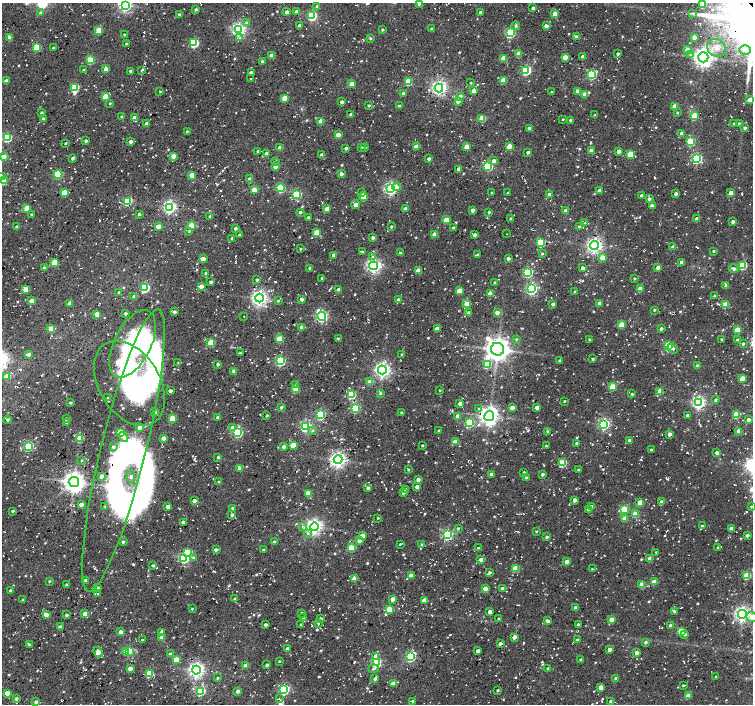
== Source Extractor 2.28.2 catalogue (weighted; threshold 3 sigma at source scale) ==
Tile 7 of 4 x 4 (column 3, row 2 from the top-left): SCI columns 3030-4530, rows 3029-4431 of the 6033 x 5992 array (HDU 1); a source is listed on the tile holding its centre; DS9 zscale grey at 2 x 2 block average (1 PNG px = mean of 2 x 2 image px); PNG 755 x 706 px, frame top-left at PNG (2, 3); each listed source drawn as its Kron ellipse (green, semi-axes under 4 px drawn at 4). Shown black and unused: <1% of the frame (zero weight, under 2 of 3 exposures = <1% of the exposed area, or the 3 px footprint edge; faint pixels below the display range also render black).
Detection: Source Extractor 2.28.2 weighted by HDU 2 'WHT'; one run over the whole footprint, this tile lists its part. Background 0.05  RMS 0.0081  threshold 0.0364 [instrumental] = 3 sigma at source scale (4.5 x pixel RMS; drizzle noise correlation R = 1.50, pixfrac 1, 0.0396/0.0396 arcsec/px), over >= 5 px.
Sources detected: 981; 7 inside a brighter object's white glare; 25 cosmic-ray / hot-pixel residue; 1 long thin detection or spike segment (spike, bleed or trail) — neither listed nor drawn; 2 coinciding with a brighter row at this scale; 3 inside a brighter listed object's ellipse — not listed separately; of the other 943, all 500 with FLUX_AUTO >= 1.86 (the completeness limit of this list) listed and drawn (443 fainter detections not listed), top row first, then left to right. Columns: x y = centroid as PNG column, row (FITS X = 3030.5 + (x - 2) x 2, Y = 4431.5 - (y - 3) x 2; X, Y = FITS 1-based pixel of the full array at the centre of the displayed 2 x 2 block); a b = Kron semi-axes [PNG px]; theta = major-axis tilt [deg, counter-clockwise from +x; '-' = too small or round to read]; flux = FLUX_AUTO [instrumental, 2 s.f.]
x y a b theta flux
419 4 3 3 - 4.7
125 5 4 4 - 460
702 5 3 3 - 38
317 6 3 3 - 4.6
533 8 2 2 - 6.1
196 9 2 2 - 3.7
287 12 2 2 - 8.9
297 12 3 3 - 16
41 13 4 3 - 3.4
480 13 2 2 - 5.4
693 13 4 2 - 1.9
179 14 2 2 - 2.7
555 14 3 3 - 22
312 16 4 3 - 170
246 23 4 3 - 3.7
299 26 3 2 - 8
516 26 4 3 - 3.7
546 26 3 3 - 8.8
382 29 2 2 - 3.2
431 29 3 2 - 3.6
99 30 3 3 - 49
239 30 4 4 - 470
510 33 4 3 - 160
124 35 2 2 - 2.6
576 37 3 3 - 9.2
694 37 3 3 - 12
10 38 3 3 - 21
239 38 3 2 - 2.2
370 38 3 3 - 2.7
194 43 3 3 - 120
126 44 2 2 - 3.1
37 47 3 3 - 78
53 48 2 2 - 5
717 48 10 8 -36 21
687 50 4 3 - 26
745 50 5 5 - 8
518 54 3 3 - 22
618 54 2 2 - 3.9
690 55 4 2 - 2.6
271 56 3 3 - 20
565 57 3 3 - 23
583 57 3 2 - 11
703 57 5 5 - 1100
503 58 3 3 - 27
90 60 3 3 - 67
262 61 3 3 - 3.9
106 69 3 3 - 14
84 70 3 2 - 3.1
142 70 4 2 - 2.2
526 70 4 3 - 150
131 71 3 2 - 5.4
251 73 2 2 - 7.9
592 74 4 3 - 130
251 79 2 2 - 2.6
503 80 3 3 - 42
6 81 2 2 - 11
408 81 3 3 - 63
471 83 2 2 - 2
352 84 3 3 - 24
75 88 4 3 - 89
439 88 4 4 - 580
473 90 3 3 - 11
160 91 2 2 - 1.9
578 91 3 3 - 9.3
551 92 2 2 - 2.3
403 93 3 2 - 4.7
585 94 3 3 - 22
105 96 3 3 - 39
460 96 3 3 - 6.5
284 98 3 3 - 35
750 99 3 3 - 16
458 101 3 3 - 10
342 102 2 2 - 7.4
110 103 3 2 - 1.9
369 105 2 2 - 3.1
399 106 2 2 - 3.1
675 106 3 3 - 24
677 112 3 2 - 2.3
41 113 2 2 - 4.1
351 114 2 2 - 7.2
595 115 2 2 - 1.9
694 116 3 3 - 54
122 117 3 2 - 3.5
134 118 4 3 - 15
482 118 3 3 - 35
43 119 3 2 - 7.8
563 119 2 2 - 1.9
570 120 2 2 - 3.4
321 121 3 3 - 18
739 123 3 2 - 2.3
147 124 2 2 - 9.1
734 124 2 2 - 2.6
529 128 2 2 - 5.9
745 128 3 2 - 4.8
187 131 2 2 - 2.1
682 134 3 3 - 11
338 135 3 3 - 17
7 138 3 3 - 120
86 141 3 2 - 4.4
690 141 3 3 - 110
130 142 2 2 - 6.6
66 143 2 2 - 2.2
509 146 3 3 - 22
361 147 2 2 - 2.9
416 147 3 3 - 17
466 147 3 3 - 27
280 148 3 2 - 11
346 148 2 2 - 5.7
365 148 2 2 - 1.9
591 151 4 3 - 8.3
619 151 3 3 - 10
258 152 3 2 - 3.8
528 152 3 2 - 4.2
267 153 3 3 - 6.3
630 154 3 3 - 61
322 155 3 3 - 5.5
173 156 3 3 - 16
3 157 3 3 - 24
73 158 3 2 - 4.8
697 158 4 3 - 190
429 159 2 2 - 5.7
494 161 3 3 - 14
275 162 2 2 - 2.7
275 166 3 3 - 19
488 166 4 4 - 140
459 169 3 2 - 11
58 174 4 3 - 110
341 174 3 3 - 7.2
192 175 3 3 - 28
2 176 3 3 - 2.3
250 179 3 3 - 6.8
4 180 3 3 - 33
396 187 4 4 - 8.9
281 188 4 3 - 99
391 189 4 4 - 370
254 190 3 3 - 29
599 191 3 3 - 10
64 192 3 3 - 34
362 192 3 3 - 2.3
492 193 2 2 - 2
508 193 3 2 - 1.9
731 193 3 3 - 19
297 194 3 3 - 120
549 194 3 3 - 4.3
676 194 2 2 - 6.9
642 196 3 2 - 10
363 197 3 3 - 43
649 199 3 3 - 4.3
128 201 3 3 - 110
355 204 4 3 - 10
652 206 3 3 - 11
170 207 4 4 - 380
27 208 3 3 - 36
327 209 3 3 - 28
405 209 2 2 - 8.7
472 210 2 2 - 9.7
565 211 3 3 - 12
300 212 2 2 - 4.3
489 212 2 2 - 3.2
31 214 3 3 - 2.2
139 214 2 2 - 4.1
210 217 2 2 - 4.8
308 217 2 2 - 3.4
511 219 3 3 - 3.3
697 219 3 2 - 15
446 220 3 3 - 37
733 222 3 3 - 5.9
585 223 3 3 - 2.2
191 225 3 3 - 48
158 226 3 3 - 19
391 226 2 2 - 3
17 227 3 3 - 4.5
453 227 2 2 - 2.5
579 227 3 3 - 2.1
235 228 2 2 - 5.2
189 231 4 3 - 1.9
316 232 3 3 - 33
434 234 3 3 - 22
506 234 2 2 - 2.4
239 235 3 2 - 2.6
474 235 2 2 - 6
373 237 2 2 - 5
232 238 4 2 - 2.1
541 243 3 3 - 86
594 245 4 4 - 620
673 247 3 3 - 7.9
300 249 3 3 - 2.3
713 251 2 2 - 2.9
362 252 2 2 - 2.2
400 253 3 2 - 3.1
542 254 3 3 - 2.4
333 255 3 2 - 7.2
478 255 3 2 - 4.4
373 256 4 4 - 3.8
508 258 2 2 - 6
602 258 3 3 - 29
203 259 3 3 - 18
55 262 3 3 - 53
682 262 3 3 - 10
743 265 3 3 - 110
374 266 4 4 - 520
658 267 3 3 - 8.8
44 268 3 2 - 5.2
310 268 3 2 - 5.5
583 268 3 2 - 9.1
734 269 4 3 - 5.6
418 270 3 3 - 23
528 272 4 3 - 150
206 273 2 2 - 4
322 278 2 2 - 3
634 278 2 2 - 2.3
257 280 3 2 - 3.6
211 282 2 2 - 4
495 282 2 2 - 2.8
201 286 3 3 - 13
726 286 3 3 - 9.8
145 288 4 3 - 160
26 289 3 3 - 27
532 289 4 4 - 260
640 289 3 3 - 21
339 290 4 3 - 7.5
459 291 3 3 - 24
119 292 3 2 - 3.4
575 292 3 2 - 2.8
490 293 3 3 - 17
714 296 2 2 - 2.2
134 297 2 2 - 8.7
259 298 4 4 - 660
302 299 3 2 - 6.3
398 300 3 3 - 3.6
32 301 3 3 - 21
278 301 3 2 - 2.1
69 303 3 2 - 11
599 303 3 3 - 9.8
467 304 3 3 - 44
553 304 3 2 - 5.3
726 305 3 3 - 40
654 310 2 2 - 2.5
174 312 3 3 - 4.8
469 312 3 3 - 4
497 312 3 3 - 10
125 313 2 2 - 3.5
97 314 3 3 - 23
244 316 2 2 - 2
322 316 4 4 - 280
622 324 3 3 - 32
301 327 3 3 - 5
51 329 3 3 - 29
437 329 3 2 - 15
661 329 2 2 - 4.6
737 330 3 3 - 32
338 338 3 2 - 2.1
279 339 3 3 - 61
516 339 3 3 - 2.1
589 339 2 2 - 2.7
722 339 2 2 - 2.3
737 340 2 2 - 4.3
211 342 3 3 - 49
133 344 36 18 63 240
743 344 2 2 - 3.3
668 346 3 3 - 100
673 348 6 4 -39 4.9
497 349 6 6 - 1900
240 353 3 3 - 2
29 354 3 3 - 7.2
402 354 2 2 - 1.9
593 359 3 3 - 3
280 361 4 4 - 170
559 361 3 2 - 2.4
178 363 3 3 - 2.1
218 364 2 2 - 4.2
487 365 3 3 - 70
698 366 3 3 - 7.4
382 370 4 4 - 600
234 371 3 3 - 7.6
7 376 3 3 - 21
742 379 3 3 - 36
370 382 3 3 - 25
129 383 46 30 -59 310
295 385 3 3 - 3.1
612 387 3 3 - 57
296 389 3 3 - 40
440 390 2 2 - 2
170 391 3 2 - 6.8
660 391 3 3 - 29
380 393 3 3 - 3.8
632 394 3 2 - 3.1
351 395 3 3 - 95
108 398 3 3 - 2.7
715 400 2 2 - 3.9
564 401 2 2 - 2.1
70 403 2 2 - 3.7
460 403 3 3 - 7.4
699 403 4 4 - 420
281 407 3 2 - 3.8
512 407 3 3 - 11
537 407 3 3 - 15
356 408 4 3 - 130
478 409 4 3 - 2.6
154 412 3 3 - 8.8
401 412 3 2 - 2.7
320 414 4 3 - 150
687 415 3 2 - 4.1
736 415 3 3 - 60
267 416 3 2 - 2.3
457 416 3 3 - 11
489 416 5 5 - 1100
218 417 3 3 - 5.2
172 418 3 3 - 48
66 419 3 2 - 4.4
8 420 4 3 - 2.8
748 420 3 2 - 8.2
67 422 3 3 - 3.7
469 422 4 3 - 140
604 424 4 4 - 260
305 426 4 4 - 220
139 427 3 2 - 12
232 428 3 3 - 14
439 430 2 2 - 3
313 431 4 3 - 2.7
548 431 3 3 - 2.6
739 431 3 3 - 25
238 432 4 3 - 170
120 433 3 3 - 91
669 434 3 3 - 9
124 437 5 4 - 7.7
80 438 3 3 - 40
163 438 3 3 - 11
629 440 2 2 - 3.7
455 442 3 3 - 15
577 443 2 2 - 4.8
293 445 3 3 - 41
422 445 2 2 - 2.3
29 446 3 3 - 150
284 446 3 3 - 6.1
546 446 3 2 - 1.9
113 447 3 3 - 4.1
123 450 145 22 76 430
651 450 3 2 - 2.6
717 453 3 2 - 8.6
218 457 3 3 - 2.5
338 459 4 4 - 720
82 460 2 2 - 2.1
562 463 3 3 - 93
240 468 4 3 - 8.6
409 469 3 3 - 1.9
578 470 3 2 - 2.4
524 472 3 2 - 3.1
491 474 2 2 - 5.5
543 474 2 2 - 4.9
131 476 6 4 88 5.2
101 477 4 3 - 6.5
526 478 3 3 - 4.1
418 479 3 3 - 8
74 482 5 5 - 1500
219 482 2 2 - 3.3
417 487 3 3 - 8.9
368 488 3 3 - 5.9
406 489 3 3 - 9.4
308 493 3 3 - 34
403 493 3 3 - 5.3
194 500 3 3 - 6.7
575 500 3 2 - 11
640 502 3 3 - 26
662 502 3 3 - 7.1
81 505 3 3 - 8.7
168 506 3 3 - 10
592 506 3 2 - 5.4
751 506 3 3 - 1.9
105 507 3 3 - 3.2
233 508 2 2 - 6.3
624 509 3 3 - 110
589 510 3 3 - 11
13 511 2 2 - 3.1
635 514 3 3 - 33
232 515 3 3 - 4.4
378 518 3 2 - 1.9
625 518 3 3 - 20
183 522 3 2 - 6.1
302 526 3 2 - 2.1
702 526 3 3 - 4.3
314 527 4 4 - 660
458 528 3 2 - 2.7
731 528 3 3 - 5.8
536 531 2 2 - 1.9
308 533 4 4 - 3.3
447 535 4 3 - 230
747 535 3 2 - 5.1
362 536 3 3 - 23
547 537 3 2 - 3.2
359 540 3 3 - 12
123 542 3 3 - 3.2
274 542 3 3 - 4.4
400 544 3 2 - 2.4
422 544 3 3 - 2.8
351 548 3 3 - 54
478 548 3 2 - 2.2
718 548 3 2 - 2.4
216 550 4 2 - 4.4
263 550 3 3 - 2.7
188 552 3 3 - 73
656 552 3 3 - 2
193 557 4 3 - 3
184 558 4 4 - 180
650 558 3 3 - 19
481 559 4 2 - 11
567 562 3 3 - 13
153 565 3 2 - 3.7
515 568 3 3 - 48
592 569 4 2 - 2
490 572 3 3 - 3.4
411 575 3 2 - 19
747 575 3 3 - 65
354 579 3 3 - 18
85 580 2 2 - 4.8
49 581 3 2 - 2
654 582 3 3 - 23
67 585 2 2 - 2.8
642 585 3 3 - 31
98 588 3 2 - 2.1
485 589 3 3 - 17
503 589 3 3 - 13
10 590 2 2 - 3.6
98 593 2 2 - 2.9
235 599 4 3 - 2.6
393 599 3 2 - 16
23 600 2 2 - 3.6
424 600 4 3 - 10
576 607 3 3 - 5.2
192 609 3 2 - 2.3
389 609 3 3 - 47
674 611 3 2 - 3.2
490 612 3 3 - 9.8
302 613 3 3 - 2.1
85 614 4 3 - 15
742 614 4 4 - 640
46 615 3 3 - 22
67 615 2 2 - 3.9
752 617 5 4 - 9.7
303 618 3 2 - 3
320 618 3 3 - 2.2
499 619 2 2 - 3.8
611 620 3 3 - 17
547 621 4 3 - 4.9
318 623 4 2 - 2
301 624 3 2 - 2.6
578 624 2 2 - 3.7
266 625 2 2 - 5.3
670 626 2 2 - 7.9
60 627 3 3 - 7.6
121 632 3 2 - 14
162 632 3 3 - 9
681 632 3 3 - 64
685 634 3 3 - 5.1
162 637 3 3 - 11
514 637 3 3 - 12
142 639 2 2 - 2.6
577 640 2 2 - 3.7
645 642 3 3 - 4.2
29 644 4 2 - 3.8
500 644 3 2 - 7.6
287 649 3 2 - 7.3
609 649 3 3 - 9.6
125 651 3 3 - 6.1
129 651 3 3 - 110
478 651 3 2 - 8.1
98 652 5 4 - 13
636 653 3 3 - 7.9
170 654 3 3 - 5.2
376 656 4 3 - 14
410 657 4 3 - 200
176 659 3 3 - 28
581 660 3 3 - 3.7
279 661 2 2 - 2.1
376 663 4 3 - 150
246 665 3 2 - 12
267 665 3 2 - 4.8
130 668 3 3 - 12
548 668 2 2 - 3
373 669 5 2 - 2.6
196 670 4 4 - 690
149 673 3 3 - 60
716 677 2 2 - 2.3
217 678 3 2 - 2.3
375 678 4 3 - 4.3
616 678 3 2 - 5.7
393 684 3 3 - 19
683 685 4 2 - 1.9
601 687 3 3 - 23
284 689 4 4 - 230
498 690 2 2 - 2.3
201 691 3 3 - 110
238 691 3 2 - 5.6
7 693 3 3 - 15
688 696 3 3 - 23
16 699 3 2 - 4.1
279 699 4 2 - 1.9
413 701 2 2 - 5.3
36 702 2 2 - 6.1
611 702 3 3 - 7.2
Isophote crosses this tile's border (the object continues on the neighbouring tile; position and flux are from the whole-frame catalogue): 8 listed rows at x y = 419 4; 125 5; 702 5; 3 157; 2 176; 4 180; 123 450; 752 617